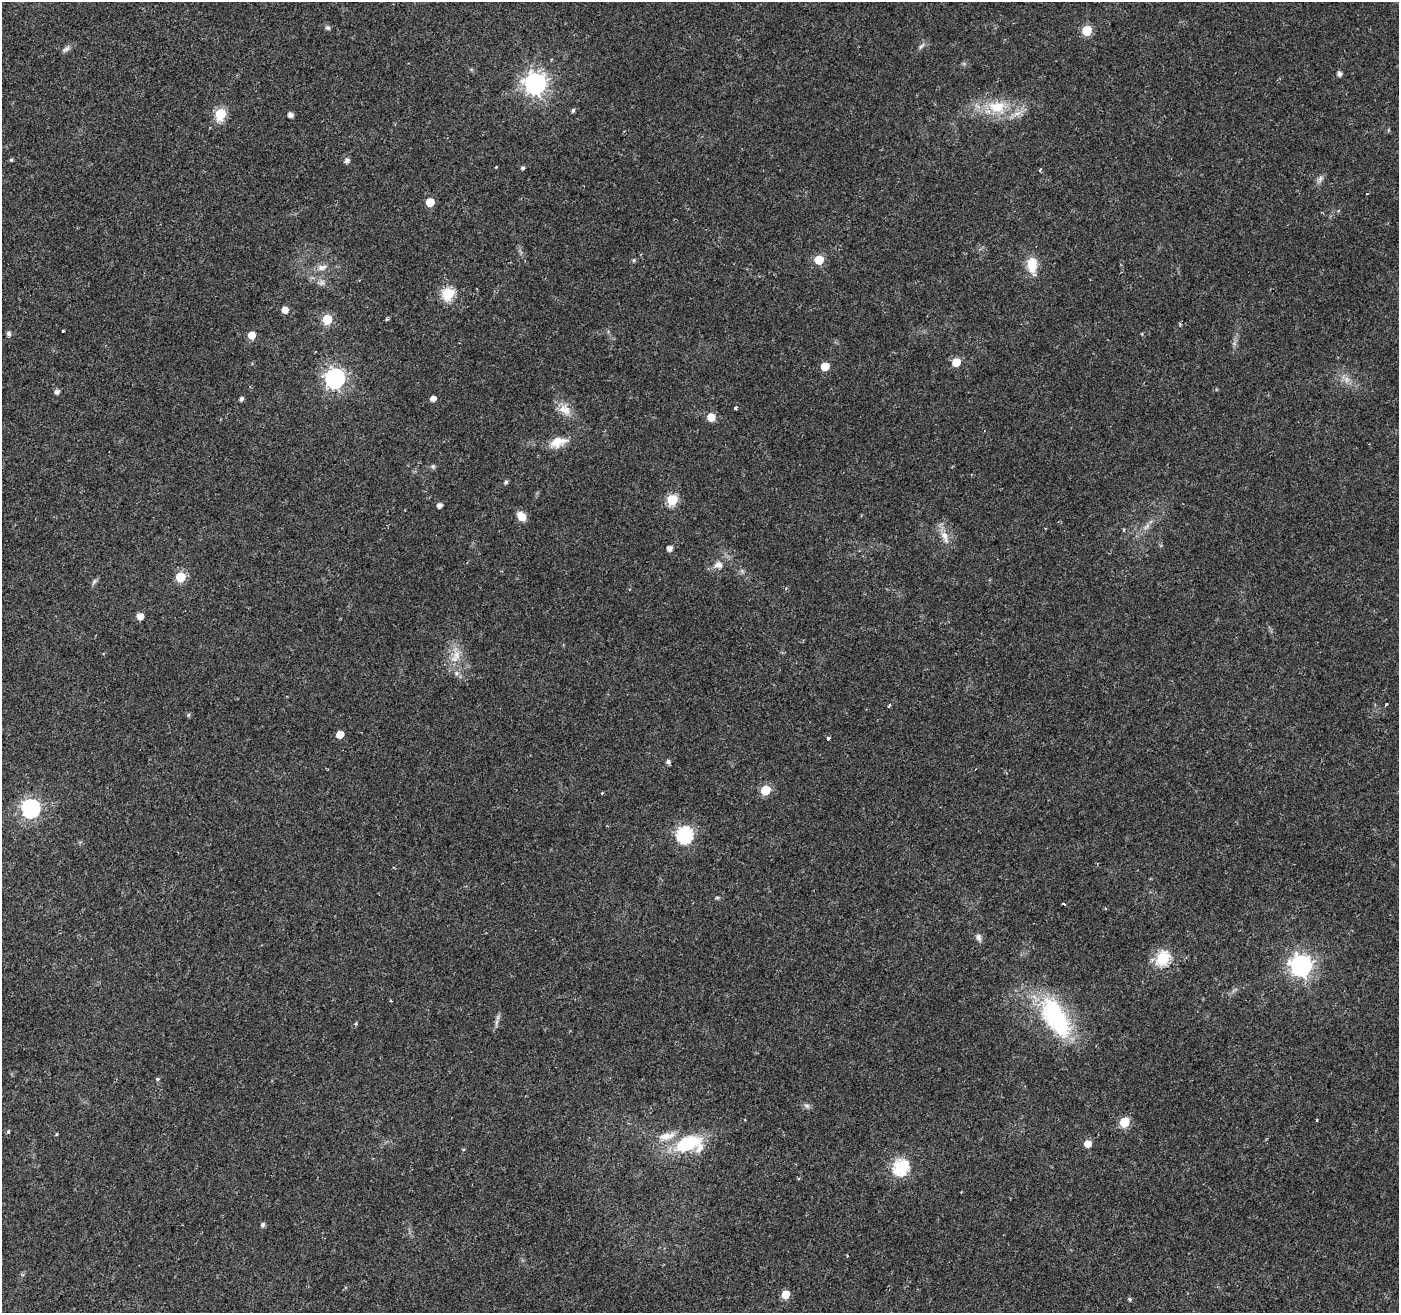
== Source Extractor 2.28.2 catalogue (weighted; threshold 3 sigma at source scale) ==
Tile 7 of 4 x 4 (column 3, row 2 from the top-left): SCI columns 2802-4198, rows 2895-4205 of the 5596 x 5722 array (HDU 1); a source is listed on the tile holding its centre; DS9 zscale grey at full resolution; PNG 1401 x 1315 px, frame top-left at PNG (2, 2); no overlay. Shown black and unused: <1% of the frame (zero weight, under 2 of 3 exposures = <1% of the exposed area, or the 3 px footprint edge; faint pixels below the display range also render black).
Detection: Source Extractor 2.28.2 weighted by HDU 2 'WHT'; one run over the whole footprint, this tile lists its part. Background 0.0211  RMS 0.003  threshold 0.0135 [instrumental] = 3 sigma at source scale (4.5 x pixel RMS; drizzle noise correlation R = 1.50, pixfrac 1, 0.0396/0.0396 arcsec/px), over >= 5 px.
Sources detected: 85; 1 cosmic-ray / hot-pixel residue — not listed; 2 inside a brighter listed object's ellipse — not listed separately; the other 82 listed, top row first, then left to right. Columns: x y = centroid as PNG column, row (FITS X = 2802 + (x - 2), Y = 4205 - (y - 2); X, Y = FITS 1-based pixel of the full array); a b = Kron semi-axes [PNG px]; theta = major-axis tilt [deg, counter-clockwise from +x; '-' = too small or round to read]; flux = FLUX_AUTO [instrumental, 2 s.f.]
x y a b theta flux
328 28 7 6 - 0.64
1087 30 6 6 - 14
921 46 12 4 46 0.85
66 49 12 6 30 1
1339 74 5 4 - 1.2
535 83 8 8 - 190
997 107 26 18 -9 11
573 110 4 4 - 0.69
220 114 6 6 - 25
290 115 5 4 - 1.5
11 160 5 4 - 0.44
347 161 5 5 - 1.2
496 167 3 3 - 0.2
523 168 4 4 - 0.71
1320 179 11 5 72 1.1
430 202 5 5 - 7.8
634 260 6 4 -21 0.49
819 260 6 5 - 10
1032 264 17 11 -89 5.9
322 267 14 8 14 2
322 282 8 7 - 1
448 294 6 6 - 30
285 310 5 5 - 3.1
327 319 6 5 - 14
387 319 4 4 - 0.45
63 331 3 3 - 0.67
9 334 5 5 - 0.92
252 335 5 5 - 4.1
956 362 5 5 - 7.1
825 366 5 5 - 7.5
335 378 8 7 - 130
1347 380 8 5 45 1
56 392 5 5 - 1.2
241 399 4 4 - 0.91
433 399 5 4 - 1.8
735 408 3 3 - 0.55
565 409 17 13 -36 3.8
711 417 5 5 - 5.9
558 442 21 12 17 4.9
433 466 7 6 - 0.6
506 482 6 4 61 0.63
672 500 6 6 - 19
439 505 4 4 - 1.4
521 516 9 7 -47 3.9
1147 526 12 5 45 1.4
945 536 18 9 -69 3.2
669 548 5 4 - 1.7
719 565 12 9 1 1.9
180 577 6 6 - 14
94 582 11 4 64 0.72
140 616 5 5 - 3.1
456 657 21 10 57 4.2
456 673 8 6 46 0.96
1386 704 4 3 - 0.28
889 705 3 3 - 1.2
188 715 5 4 - 0.43
340 734 5 5 - 5.1
828 738 4 3 - 0.57
668 762 5 5 - 0.87
765 790 6 5 - 14
602 793 4 3 - 0.24
31 808 7 7 - 91
684 835 7 7 - 65
717 898 6 4 0 0.39
1064 904 3 3 - 2.2
978 937 10 7 -68 1.1
1163 958 7 6 - 40
1301 965 8 8 - 180
1056 1017 53 24 -61 35
496 1022 9 4 81 0.89
356 1023 4 4 - 0.39
158 1079 5 4 - 0.48
807 1106 8 6 0 0.83
1124 1122 6 5 - 17
56 1134 5 3 - 0.28
667 1136 25 10 12 4.4
688 1144 29 15 23 18
1087 1144 5 5 - 3.4
901 1167 7 7 - 56
263 1225 5 4 - 0.84
785 1294 5 5 - 6.4
1130 1299 5 4 - 0.4